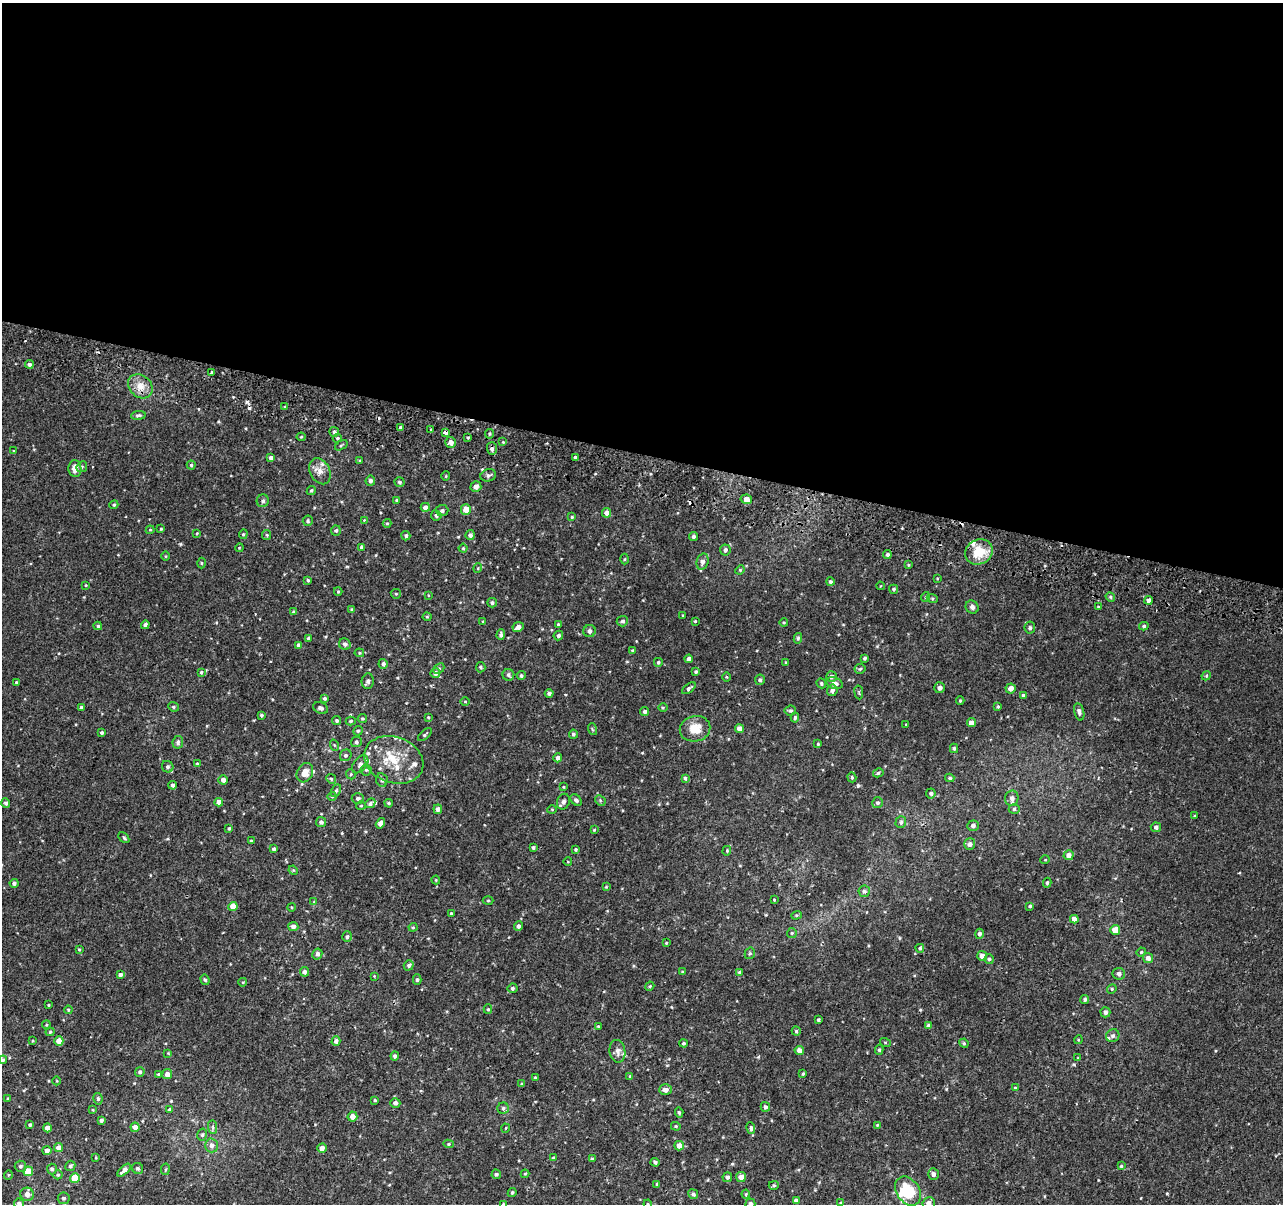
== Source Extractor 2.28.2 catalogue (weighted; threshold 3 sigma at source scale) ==
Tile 3 of 4 x 4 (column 3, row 1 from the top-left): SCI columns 2583-3863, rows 3935-5136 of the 5158 x 5405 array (HDU 1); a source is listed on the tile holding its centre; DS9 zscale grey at full resolution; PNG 1285 x 1206 px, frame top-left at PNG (2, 3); each listed source drawn as its Kron ellipse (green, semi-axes under 4 px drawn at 4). Shown black and unused: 38% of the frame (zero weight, under 2 of 3 exposures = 3% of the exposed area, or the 3 px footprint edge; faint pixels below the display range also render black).
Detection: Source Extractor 2.28.2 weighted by HDU 2 'WHT'; one run over the whole footprint, this tile lists its part. Background 0.00219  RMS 0.0029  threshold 0.013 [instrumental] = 3 sigma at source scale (4.5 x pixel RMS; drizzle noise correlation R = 1.50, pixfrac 1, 0.0396/0.0396 arcsec/px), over >= 5 px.
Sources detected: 376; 4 cosmic-ray / hot-pixel residue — neither listed nor drawn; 14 inside a brighter listed object's ellipse — not listed separately; the other 358 listed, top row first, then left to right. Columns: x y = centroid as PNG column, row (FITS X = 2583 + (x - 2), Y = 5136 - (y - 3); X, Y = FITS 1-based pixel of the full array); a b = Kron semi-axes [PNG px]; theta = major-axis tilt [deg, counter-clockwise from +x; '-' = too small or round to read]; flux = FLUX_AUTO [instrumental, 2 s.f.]
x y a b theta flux
29 364 4 4 - 0.76
212 372 3 3 - 0.45
140 386 13 10 -44 3.1
285 407 4 3 - 0.34
138 415 7 4 8 0.66
400 427 3 3 - 0.39
431 430 3 3 - 0.35
334 432 5 5 - 0.61
445 432 4 3 - 3
490 434 5 2 - 0.35
301 437 4 4 - 0.29
468 437 3 3 - 0.31
337 438 5 4 - 0.4
451 442 5 5 - 1.6
503 442 4 4 - 0.25
341 445 7 3 34 0.33
492 449 6 5 - 0.85
13 451 4 3 - 0.22
575 457 3 3 - 0.5
271 458 4 4 - 1
360 460 4 3 - 0.27
191 465 4 4 - 0.45
82 467 6 5 - 0.44
75 469 8 6 -88 2.4
320 471 14 10 -62 2.2
488 475 8 6 17 0.71
446 476 5 3 - 0.21
370 481 5 5 - 0.77
399 482 5 5 - 0.55
476 487 5 5 - 1.3
311 490 5 4 - 0.41
746 499 5 4 - 2.2
397 500 3 3 - 0.51
263 501 6 6 - 0.65
114 505 4 4 - 0.33
425 507 4 4 - 1.4
466 509 5 5 - 2.6
442 511 6 5 - 0.82
607 513 5 4 - 1.8
436 515 5 5 - 0.73
572 517 4 4 - 0.31
364 520 3 3 - 0.2
308 521 5 5 - 0.44
387 523 4 4 - 0.26
161 529 4 3 - 0.33
150 530 4 4 - 0.3
336 530 5 5 - 0.53
197 533 3 2 - 0.22
243 534 5 4 - 0.35
267 535 5 4 - 0.34
470 535 5 4 - 0.88
406 536 4 4 - 0.58
693 536 4 4 - 0.63
362 547 4 4 - 0.98
239 548 4 3 - 0.22
463 548 4 4 - 0.36
725 550 5 5 - 0.84
979 552 14 12 29 6.6
887 554 4 4 - 0.54
165 556 5 3 - 0.24
625 559 5 3 - 0.31
703 562 8 6 74 1.2
201 563 5 3 - 0.28
908 565 4 4 - 0.24
478 568 5 3 - 0.22
740 570 5 4 - 0.34
937 578 4 3 - 0.24
308 580 4 3 - 0.34
830 582 4 4 - 0.55
86 585 4 3 - 0.2
880 586 4 2 - 0.18
894 589 4 4 - 0.5
338 592 4 4 - 0.29
396 594 5 4 - 0.36
428 595 3 2 - 0.2
925 597 5 3 - 0.23
1110 597 5 4 - 0.5
932 598 6 3 -19 0.34
1149 600 4 4 - 1
492 603 5 4 - 0.6
1098 606 4 3 - 0.21
972 607 7 6 - 0.92
352 610 4 3 - 0.51
294 612 4 4 - 0.47
683 615 4 3 - 0.21
427 617 4 4 - 0.31
622 621 5 5 - 0.72
695 621 3 3 - 0.29
483 622 4 4 - 0.29
784 623 4 3 - 0.24
558 624 3 3 - 0.33
145 625 4 4 - 0.66
98 626 4 4 - 0.41
1144 626 4 4 - 0.47
518 627 6 4 26 1.4
1030 628 6 5 - 0.54
590 631 6 6 - 0.94
501 635 5 4 - 0.7
558 636 5 4 - 0.6
308 638 3 3 - 0.34
798 638 5 4 - 0.51
345 644 6 5 - 0.89
299 645 4 4 - 1.2
633 651 4 4 - 0.63
359 653 5 4 - 0.33
865 658 3 3 - 0.52
689 659 4 4 - 0.98
658 662 4 4 - 0.4
786 662 3 3 - 0.28
383 664 5 4 - 0.71
481 667 5 5 - 0.52
439 668 6 5 - 0.46
860 669 5 5 - 0.43
201 672 3 3 - 0.4
696 672 3 3 - 0.4
435 673 5 4 - 1.2
508 675 6 6 - 0.69
521 676 4 4 - 0.51
1206 676 5 3 - 0.3
726 677 5 3 - 0.24
831 677 5 5 - 0.88
760 680 5 5 - 0.53
368 681 8 6 82 0.75
16 682 3 3 - 0.35
821 683 5 4 - 0.43
834 683 8 5 -19 1.4
689 688 8 4 39 0.69
940 688 5 5 - 1
1011 688 5 5 - 1.7
832 690 6 5 - 0.85
859 692 7 3 -82 0.31
549 693 4 4 - 0.65
1023 695 4 4 - 0.43
325 698 4 4 - 0.53
465 701 5 3 - 0.23
960 701 4 4 - 0.3
82 707 4 3 - 0.73
173 707 5 4 - 0.37
998 707 3 3 - 0.34
320 708 8 5 -22 0.92
663 708 5 3 - 0.27
645 711 4 4 - 0.68
790 711 6 5 - 0.52
1079 712 9 5 -76 0.89
261 715 4 3 - 0.49
428 717 3 3 - 0.26
795 718 5 4 - 0.44
362 719 4 4 - 0.41
337 720 4 4 - 0.49
351 721 5 4 - 0.4
971 723 4 4 - 1.6
906 724 4 2 - 0.2
592 729 6 3 -70 0.31
695 729 15 12 12 4.9
739 729 4 4 - 1.5
358 731 5 4 - 0.43
102 733 3 3 - 0.48
573 734 4 4 - 0.59
425 735 8 3 43 0.39
178 742 6 5 - 0.69
356 742 5 5 - 0.69
818 744 3 3 - 0.25
334 745 6 3 -71 0.28
954 748 4 4 - 0.46
346 755 6 5 - 0.68
558 758 4 4 - 0.88
394 760 30 23 -20 9.1
197 763 3 3 - 0.26
360 764 10 6 51 0.93
168 767 6 5 - 0.61
366 770 5 5 - 0.47
305 773 10 7 62 2.6
878 773 5 4 - 0.41
351 774 5 4 - 0.42
852 777 5 4 - 0.31
685 778 4 4 - 0.43
950 778 4 3 - 0.4
331 779 5 4 - 0.39
223 780 4 4 - 1.3
382 780 7 5 -80 0.7
173 785 4 4 - 0.67
563 787 4 3 - 0.23
336 791 7 4 62 0.49
931 793 5 5 - 0.61
332 796 4 4 - 0.32
358 798 6 5 - 0.72
1012 798 7 6 - 1.4
576 800 6 4 -46 0.65
600 800 6 4 -47 0.39
219 802 4 4 - 1.4
563 802 8 6 69 0.98
6 803 4 4 - 0.67
370 803 5 4 - 1
389 803 4 3 - 0.37
877 803 5 5 - 0.61
361 806 5 4 - 0.28
438 809 5 4 - 1
552 809 5 3 - 0.24
1014 809 5 5 - 0.56
1195 816 3 3 - 0.33
321 822 5 5 - 0.91
901 822 6 5 - 0.61
380 823 5 4 - 1.4
973 826 5 5 - 0.95
1156 827 5 5 - 0.73
229 828 4 3 - 0.36
594 830 4 4 - 0.27
124 838 6 3 -47 0.35
251 841 3 3 - 0.34
970 844 6 5 - 0.99
533 847 3 3 - 0.44
274 849 3 3 - 0.62
576 849 4 4 - 0.38
727 851 5 4 - 0.3
1069 855 5 5 - 1.3
1045 860 5 3 - 0.21
568 862 4 3 - 0.2
293 870 5 4 - 0.28
436 880 4 4 - 0.26
14 883 4 4 - 0.69
1047 883 5 4 - 0.44
606 887 4 3 - 0.24
864 891 6 5 - 0.65
488 900 5 3 - 0.25
774 900 3 2 - 0.24
314 902 4 4 - 0.27
233 906 4 4 - 3.4
1030 906 4 3 - 0.35
291 907 4 3 - 0.23
451 913 4 4 - 0.45
796 915 5 4 - 0.38
1074 919 4 4 - 2
518 926 5 4 - 0.81
293 927 5 4 - 1
413 927 4 4 - 0.34
1115 930 5 5 - 3.5
792 933 5 5 - 0.34
979 934 5 4 - 0.79
347 937 5 5 - 0.58
666 943 4 3 - 0.23
920 948 4 4 - 0.46
79 949 4 4 - 0.32
1141 952 5 4 - 0.31
750 953 6 5 - 0.47
317 954 5 5 - 1
982 956 5 5 - 1.9
1148 958 5 5 - 1.3
989 959 5 4 - 0.45
409 965 5 4 - 0.62
304 972 5 4 - 0.87
682 972 4 3 - 0.3
739 972 4 4 - 0.43
1119 974 6 6 - 0.83
120 975 4 4 - 0.73
374 976 3 3 - 0.2
205 980 5 4 - 0.44
417 980 5 4 - 0.52
243 982 4 3 - 0.23
650 986 5 3 - 0.29
512 988 5 5 - 0.52
1112 989 5 4 - 0.33
1085 999 4 4 - 0.54
48 1005 3 2 - 0.25
488 1009 5 4 - 0.37
68 1010 4 3 - 0.24
1105 1012 5 5 - 0.9
818 1020 3 3 - 0.49
46 1025 4 4 - 0.31
598 1026 4 4 - 0.35
928 1026 4 4 - 0.56
796 1031 4 4 - 0.38
50 1032 4 4 - 0.3
1113 1036 7 6 - 0.82
1078 1040 4 3 - 0.25
33 1041 3 3 - 0.29
59 1041 4 4 - 3.1
336 1041 5 4 - 0.82
885 1042 5 3 - 0.31
684 1043 4 4 - 0.45
964 1043 5 4 - 0.36
799 1050 5 4 - 1.5
879 1050 5 4 - 0.41
617 1051 11 8 -81 1.4
168 1053 4 4 - 0.2
395 1056 4 4 - 0.56
1078 1058 4 4 - 0.26
3 1060 4 3 - 0.4
140 1072 5 5 - 0.68
158 1074 4 3 - 0.24
167 1074 5 5 - 1.6
803 1074 4 3 - 0.32
630 1076 4 3 - 0.27
535 1078 3 3 - 0.34
57 1081 4 3 - 0.21
522 1084 4 4 - 0.49
1015 1088 4 4 - 0.33
665 1090 6 5 - 1.4
8 1099 4 3 - 0.38
98 1099 6 4 -79 0.55
375 1100 4 3 - 0.3
395 1103 5 5 - 0.88
765 1107 5 4 - 0.61
503 1108 6 5 - 0.62
93 1110 4 3 - 0.22
169 1110 4 4 - 0.58
679 1112 5 4 - 0.48
352 1117 5 5 - 1.9
101 1120 4 3 - 0.77
30 1125 3 3 - 0.43
877 1125 4 4 - 0.23
676 1126 5 4 - 0.34
135 1127 4 4 - 1.6
213 1127 7 4 -89 0.57
47 1128 4 4 - 2.3
506 1128 4 3 - 0.2
751 1128 6 4 -81 0.64
202 1135 6 5 - 0.47
449 1144 5 4 - 0.45
212 1145 7 6 - 1.3
679 1146 5 4 - 2
58 1148 4 4 - 2.1
322 1148 4 4 - 1.5
47 1151 4 4 - 1.2
96 1157 4 3 - 0.23
553 1157 4 2 - 0.23
592 1159 4 3 - 0.49
655 1162 4 4 - 0.61
20 1166 6 5 - 0.59
70 1166 5 5 - 0.64
1121 1166 4 4 - 0.35
138 1168 6 5 - 0.62
52 1169 5 5 - 0.77
165 1169 6 3 81 0.33
124 1170 8 4 44 1.3
28 1171 5 4 - 5.3
496 1174 5 4 - 0.52
525 1174 4 4 - 0.27
933 1174 6 5 - 0.97
8 1175 5 3 - 0.23
58 1175 4 4 - 0.4
727 1177 5 4 - 0.75
741 1177 5 5 - 1.8
75 1178 5 4 - 5.2
657 1184 3 3 - 0.29
774 1185 5 4 - 0.39
908 1191 16 11 -56 11
512 1192 4 3 - 0.35
27 1194 7 6 - 1.6
693 1194 5 4 - 0.69
746 1194 4 4 - 0.3
64 1198 6 5 - 0.59
796 1201 4 4 - 1.2
19 1203 5 4 - 0.8
841 1203 4 4 - 0.33
929 1203 6 6 - 0.99
503 1204 4 4 - 0.26
648 1204 4 4 - 0.27
750 1204 5 5 - 0.77
Overlapping masked pixels (flux is a lower limit): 2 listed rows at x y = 445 432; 492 449
Isophote crosses this tile's border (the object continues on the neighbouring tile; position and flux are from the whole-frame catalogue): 5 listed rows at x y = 19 1203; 929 1203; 503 1204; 648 1204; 750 1204